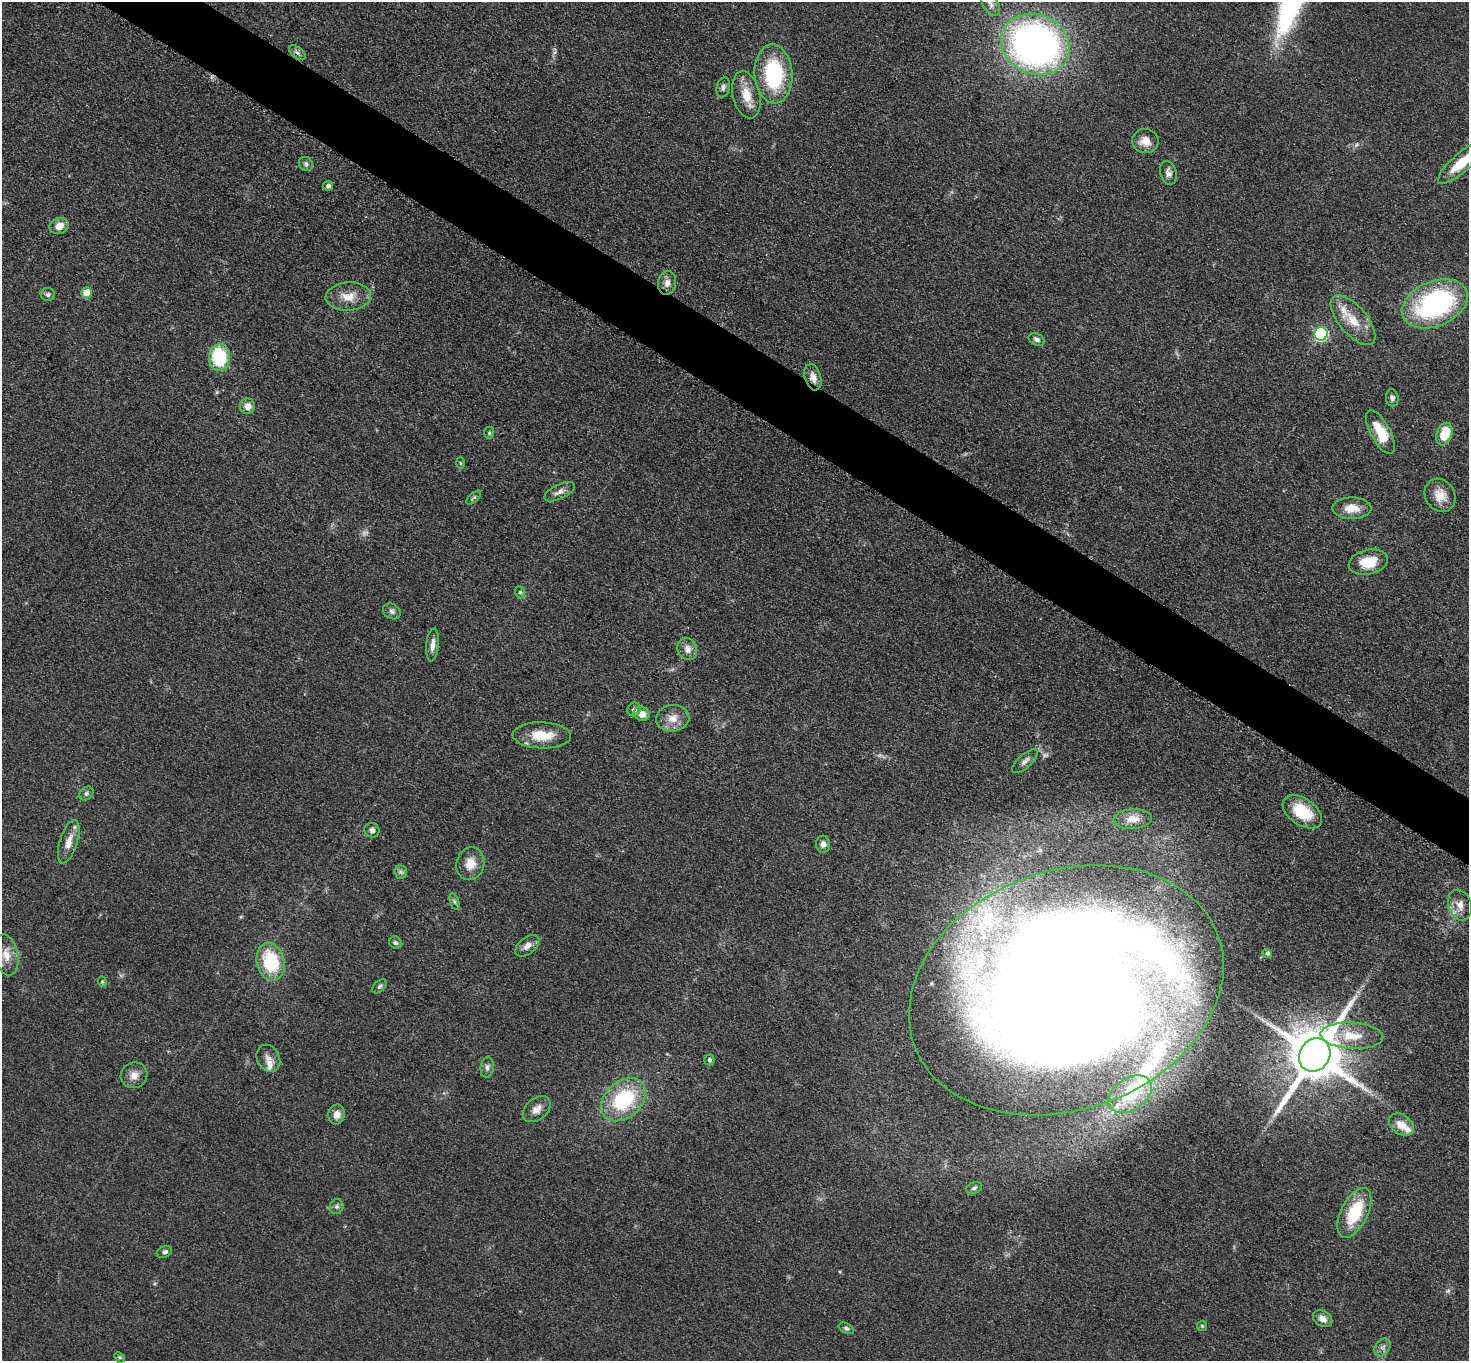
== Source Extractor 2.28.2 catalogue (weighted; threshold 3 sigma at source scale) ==
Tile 11 of 4 x 4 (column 3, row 3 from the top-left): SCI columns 2948-4414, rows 1519-2877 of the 5891 x 5895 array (HDU 1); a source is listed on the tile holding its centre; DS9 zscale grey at full resolution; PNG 1471 x 1363 px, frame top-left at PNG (2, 2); each listed source drawn as its Kron ellipse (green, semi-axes under 4 px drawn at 4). Shown black and unused: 4% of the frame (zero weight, under 3 of 5 exposures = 1% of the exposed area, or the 3 px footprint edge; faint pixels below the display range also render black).
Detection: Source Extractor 2.28.2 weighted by HDU 2 'WHT'; one run over the whole footprint, this tile lists its part. Background 0.0481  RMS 0.0052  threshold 0.0233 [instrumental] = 3 sigma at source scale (4.5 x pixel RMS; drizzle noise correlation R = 1.50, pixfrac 1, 0.05/0.05 arcsec/px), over >= 5 px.
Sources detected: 93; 3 too faint to see at this stretch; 1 inside a brighter object's white glare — neither listed nor drawn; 9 inside a brighter listed object's ellipse — not listed separately; the other 80 listed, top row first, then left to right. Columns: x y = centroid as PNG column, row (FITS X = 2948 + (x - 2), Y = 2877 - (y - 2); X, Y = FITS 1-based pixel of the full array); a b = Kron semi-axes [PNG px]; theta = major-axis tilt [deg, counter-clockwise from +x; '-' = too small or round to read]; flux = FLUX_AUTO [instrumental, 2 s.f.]
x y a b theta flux
991 4 13 7 -56 2.7
1035 44 35 29 -23 270
297 53 9 5 -38 1.6
773 74 29 19 -86 44
723 87 10 6 75 1.9
746 95 24 13 -77 10
1145 141 13 12 - 6.1
1461 163 30 9 41 16
306 164 7 6 - 1.5
1168 173 12 8 -75 2.6
328 186 5 4 - 1.7
59 226 10 8 21 4.7
667 283 12 9 80 3.5
87 292 5 5 - 11
48 294 7 6 - 1.3
348 296 23 14 3 8.7
1435 304 34 22 23 91
1353 320 30 14 -50 12
1321 334 7 6 - 64
1037 339 8 5 -25 1.8
219 357 14 10 85 35
813 377 13 8 -73 4.2
1392 398 9 6 -83 1.6
247 406 7 7 - 3.8
1380 432 24 10 -62 14
489 433 6 5 - 0.96
1444 434 11 7 72 14
460 463 6 4 -88 0.72
560 492 16 7 25 3
1440 495 17 14 -57 7.6
474 497 9 4 44 1
1352 508 19 10 -1 7.4
1368 562 20 12 12 13
520 592 6 4 -69 0.82
392 611 9 7 -31 1.7
433 645 17 6 84 3.9
687 649 11 9 -65 3.9
634 709 7 6 - 1.6
642 714 8 7 - 5.2
673 718 17 13 7 6.8
542 735 29 13 -2 13
1025 761 16 6 42 2.6
86 793 8 6 45 1.3
1302 812 22 13 -34 18
1133 819 19 10 4 5.7
372 830 8 7 - 2.1
69 842 22 8 72 6.2
823 844 8 7 - 2.4
470 864 16 14 74 7.6
401 872 7 6 - 1.4
454 902 8 4 -71 1
1460 905 16 11 -73 5.2
395 943 6 6 - 1.1
527 946 14 8 39 3.5
1267 953 4 4 - 1
6 955 21 12 -78 7.5
271 962 19 13 -75 30
102 982 5 4 - 0.67
379 986 8 5 44 1.1
1066 990 162 119 20 2000
1352 1036 31 13 -3 13
1315 1055 17 15 57 3200
268 1058 14 11 -62 3.8
709 1060 5 5 - 1.1
487 1067 10 6 85 1.8
134 1075 13 12 - 4.6
1130 1094 24 16 34 21
624 1100 25 18 42 38
537 1109 16 10 40 4.4
337 1114 10 8 78 4.2
1401 1125 13 9 -37 6.4
974 1188 8 5 23 1.3
337 1207 7 7 - 1.3
1354 1213 27 13 64 25
164 1252 8 5 26 1.5
1323 1319 10 7 -32 3.3
1202 1326 5 5 - 0.7
846 1328 8 5 -26 1.2
1382 1347 10 7 54 2
119 1357 6 4 -45 0.74
Overlapping masked pixels (flux is a lower limit): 1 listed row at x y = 813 377
Isophote crosses this tile's border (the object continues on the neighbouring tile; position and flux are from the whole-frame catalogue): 1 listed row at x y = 1461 163